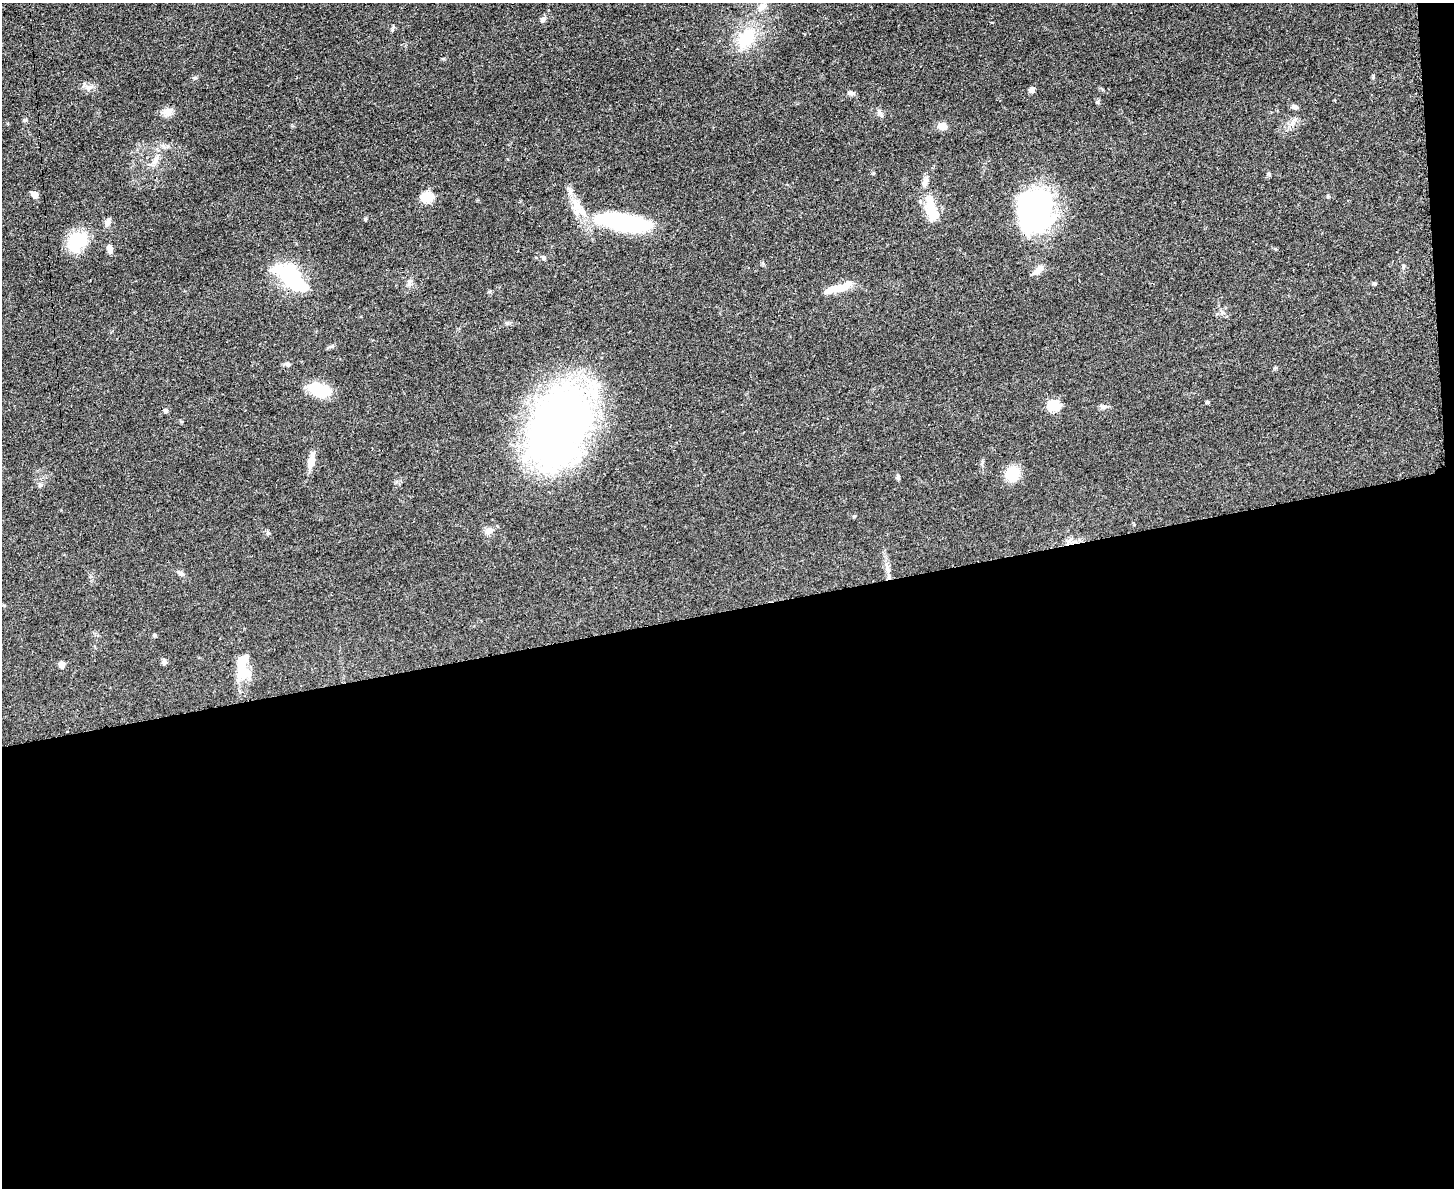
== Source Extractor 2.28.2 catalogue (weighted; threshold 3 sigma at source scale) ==
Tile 12 of 3 x 4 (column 3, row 4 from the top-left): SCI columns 3045-4496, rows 12-1197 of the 4749 x 4765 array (HDU 1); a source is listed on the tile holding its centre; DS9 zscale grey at full resolution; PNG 1456 x 1190 px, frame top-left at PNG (2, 3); no overlay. Shown black and unused: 49% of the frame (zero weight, under 3 of 4 exposures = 2% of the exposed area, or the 3 px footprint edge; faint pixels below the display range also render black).
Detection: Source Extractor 2.28.2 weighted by HDU 2 'WHT'; one run over the whole footprint, this tile lists its part. Background 0.0457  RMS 0.0051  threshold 0.023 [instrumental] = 3 sigma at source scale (4.5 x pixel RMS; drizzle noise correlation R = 1.50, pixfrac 1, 0.05/0.05 arcsec/px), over >= 5 px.
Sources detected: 58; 3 inside a brighter object's white glare — not listed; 2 inside a brighter listed object's ellipse — not listed separately; the other 53 listed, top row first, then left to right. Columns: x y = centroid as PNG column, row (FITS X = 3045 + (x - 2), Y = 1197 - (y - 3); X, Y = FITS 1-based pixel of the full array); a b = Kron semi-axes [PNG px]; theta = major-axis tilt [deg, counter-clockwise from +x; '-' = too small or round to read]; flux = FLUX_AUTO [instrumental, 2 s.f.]
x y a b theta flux
762 6 14 9 40 3.8
543 19 9 6 36 1.4
747 38 33 22 52 21
1373 77 6 4 -85 0.72
195 78 6 4 -17 0.67
1032 89 7 6 - 2
852 93 9 6 -10 1.7
1097 102 6 5 - 0.77
1295 107 8 6 -21 1.6
879 111 10 6 -54 1.7
167 112 15 10 14 3.8
942 126 5 5 - 14
155 160 16 8 58 4.2
873 173 4 3 - 0.59
1269 174 6 5 - 0.8
925 182 15 6 70 2.9
35 194 8 6 -42 2.6
1328 196 6 3 71 0.53
427 197 6 5 - 37
1035 211 46 37 88 94
933 213 19 10 -70 15
365 219 5 4 - 0.67
624 222 56 18 -10 63
107 223 10 8 60 2.3
77 241 25 18 44 20
110 249 9 6 -77 2.9
544 258 6 5 - 1.1
1403 266 6 4 -73 0.65
1038 270 15 7 41 4
289 275 37 19 -36 38
409 282 9 4 -82 1.4
1375 284 5 5 - 0.72
838 288 38 8 17 9.8
288 364 8 6 -30 1.3
320 390 27 15 -20 14
1208 402 5 4 - 0.82
1054 406 6 6 - 42
1103 406 11 4 -5 1.4
166 410 5 4 - 1.4
559 426 94 61 68 260
311 461 18 8 78 5.6
1013 473 14 12 65 14
898 477 8 4 -79 0.92
40 485 7 5 13 1.1
489 531 10 8 27 3.4
268 533 6 4 -19 0.83
1069 541 7 5 45 1.8
887 569 12 7 -85 2.6
181 573 9 6 -26 1.6
155 635 5 4 - 0.76
164 662 7 6 - 1.6
242 662 40 15 79 11
62 665 7 7 - 2.3
Unlisted compact peaks at least as high as the median listed source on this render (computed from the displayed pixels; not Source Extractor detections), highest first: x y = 24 120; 392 30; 332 346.